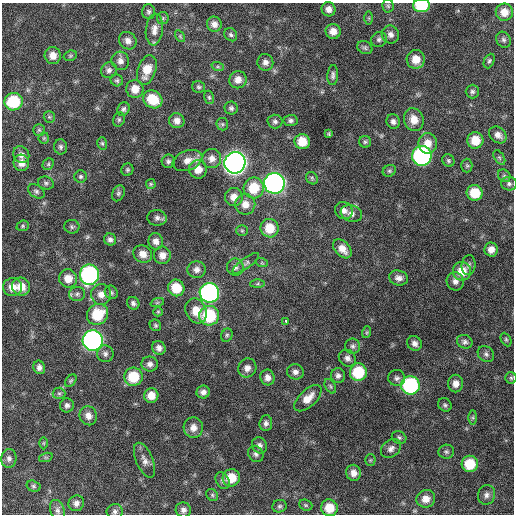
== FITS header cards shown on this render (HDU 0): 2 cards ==
NAXIS1  =                  512 / Axis length
NAXIS2  =                  512 / Axis length

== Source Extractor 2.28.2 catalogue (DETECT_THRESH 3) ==
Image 512 x 512 px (HDU 0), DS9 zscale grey, 1 PNG px = 1 image px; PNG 516 x 516 px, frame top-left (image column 1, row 512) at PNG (2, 3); each listed source drawn as its Kron ellipse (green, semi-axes under 4 px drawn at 4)
Background 665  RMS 20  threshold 59.7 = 3 sigma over >= 5 px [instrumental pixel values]
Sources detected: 181; all 181 listed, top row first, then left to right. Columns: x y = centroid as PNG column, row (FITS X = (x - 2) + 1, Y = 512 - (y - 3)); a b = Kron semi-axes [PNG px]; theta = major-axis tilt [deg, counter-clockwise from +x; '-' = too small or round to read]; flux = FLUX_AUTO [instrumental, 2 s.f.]
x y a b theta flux
421 5 8 6 1 58000
388 6 7 5 -87 2300
329 9 7 7 - 7800
149 12 7 6 - 3200
504 12 8 8 - 14000
163 18 6 5 - 2100
369 18 6 4 -90 2000
214 24 7 7 - 7400
154 30 16 8 84 9800
333 31 7 7 - 10000
390 34 9 8 - 6100
231 35 7 6 - 3100
180 36 6 4 -57 2000
379 39 8 7 - 3900
503 40 8 7 - 3600
128 41 9 8 - 7300
365 48 8 6 -25 3000
53 55 8 8 - 11000
70 56 7 5 18 2000
416 59 9 9 - 17000
120 61 9 8 - 7300
489 61 8 5 66 2600
265 62 8 8 - 6200
218 67 6 4 -18 2200
109 70 8 7 - 5000
147 70 15 9 71 23000
333 75 10 5 86 4100
117 80 6 6 - 2600
238 80 9 8 - 10000
198 87 6 5 - 2700
135 89 9 8 - 15000
472 91 7 7 - 3300
209 97 7 5 -74 2300
153 99 10 8 -35 38000
14 102 9 8 - 61000
231 108 6 6 - 3400
123 109 7 6 - 3400
49 117 6 5 - 2200
119 119 7 5 76 2600
414 120 11 9 -70 17000
177 121 8 7 - 7900
275 121 7 7 - 3900
291 121 7 5 4 3500
393 122 7 6 - 5300
222 124 6 6 - 2400
39 130 6 6 - 2300
329 134 4 4 - 1700
498 135 9 7 -39 8100
44 138 5 5 - 1700
475 140 8 8 - 24000
302 142 8 7 - 23000
365 142 6 6 - 2500
102 143 6 5 - 2200
428 143 10 9 - 15000
61 147 8 6 -88 3500
21 155 9 7 -50 7000
422 156 10 9 - 240000
499 157 8 5 -58 2300
212 158 10 9 - 8800
448 160 6 5 - 2600
168 161 7 6 - 3600
187 161 15 10 21 12000
21 163 8 8 - 10000
235 163 11 10 - 900000
48 164 6 5 - 1900
467 166 7 5 -89 2500
198 169 9 9 - 15000
127 170 6 5 - 2400
389 171 7 5 29 2500
504 176 7 5 -43 2600
81 177 6 6 - 2700
312 178 7 5 -49 2300
46 183 8 6 -17 3200
274 183 10 10 - 510000
151 184 5 5 - 1800
509 184 8 7 - 3700
254 188 10 10 - 36000
36 191 9 6 -32 3500
118 193 8 6 65 3000
475 193 8 8 - 31000
234 197 9 9 - 12000
245 204 10 10 - 13000
344 211 9 8 - 7300
351 214 11 8 -20 7100
157 218 9 8 - 5100
23 226 6 5 - 2200
72 227 7 7 - 2900
269 228 9 9 - 29000
242 231 6 5 - 2000
110 239 6 6 - 4100
156 241 8 7 - 7400
342 249 11 7 -47 13000
491 249 7 6 - 9000
143 254 10 8 -27 11000
162 255 8 8 - 9900
246 263 16 5 36 4700
262 263 6 4 -18 1900
469 265 10 7 84 4700
235 267 8 8 - 5500
197 270 9 8 - 6700
462 271 9 9 - 22000
89 275 10 9 - 240000
68 278 9 9 - 15000
399 278 9 7 -15 6800
455 281 9 8 - 7300
258 284 7 4 1 2300
21 286 9 9 - 19000
12 287 9 9 - 13000
176 288 8 8 - 31000
111 292 7 6 - 2900
209 293 10 10 - 320000
77 294 8 7 - 4400
101 294 10 10 - 11000
133 303 6 6 - 4100
157 303 7 4 19 2300
196 311 13 10 -65 21000
158 312 5 4 - 1600
98 314 11 10 - 43000
209 316 10 10 - 75000
286 321 4 3 - 31000
155 325 6 5 - 2400
367 332 6 4 71 1800
227 335 7 5 64 2400
506 339 7 5 -63 2400
93 340 10 10 - 430000
465 342 8 6 -24 4200
414 343 8 7 - 6300
353 346 7 7 - 4000
159 348 7 6 - 6300
105 354 8 8 - 4800
486 354 9 7 -39 4100
347 358 9 8 - 5900
150 364 8 7 - 5400
39 367 7 5 -69 5700
247 368 10 9 - 8700
295 372 8 7 - 6200
358 372 9 8 - 51000
338 376 7 7 - 4800
133 377 9 9 - 41000
267 377 8 7 - 7500
397 378 8 8 - 4600
511 378 6 5 - 2200
71 381 7 5 48 2200
456 384 9 7 90 8400
410 385 9 9 - 150000
330 386 8 5 -61 2700
203 392 7 6 - 5700
59 393 6 5 - 2900
151 395 7 7 - 14000
308 398 17 8 43 16000
67 405 7 7 - 4200
445 405 7 6 - 2700
88 416 10 8 -66 9000
473 417 7 4 90 2400
266 423 8 6 84 4600
193 428 10 9 - 10000
399 438 7 6 - 3200
44 443 6 4 89 1700
260 445 8 7 - 5000
391 449 11 8 38 6500
446 452 8 7 - 3300
256 454 8 7 - 4400
46 457 7 4 18 2100
9 458 9 7 83 5100
145 460 19 8 -67 8500
370 460 5 5 - 1900
470 464 8 8 - 39000
354 473 8 7 - 9000
231 478 9 8 - 26000
223 481 9 6 -58 4400
33 486 7 5 -17 2600
212 495 6 5 - 2300
486 495 10 8 73 6500
426 499 9 8 - 13000
76 503 8 7 - 6200
306 505 7 5 -20 2400
279 506 7 6 - 2900
329 508 8 8 - 25000
57 510 11 7 -70 5300
183 510 8 7 - 5400
115 511 8 7 - 4400
At the frame edge (FLAGS 8, measured only in part): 1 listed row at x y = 421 5